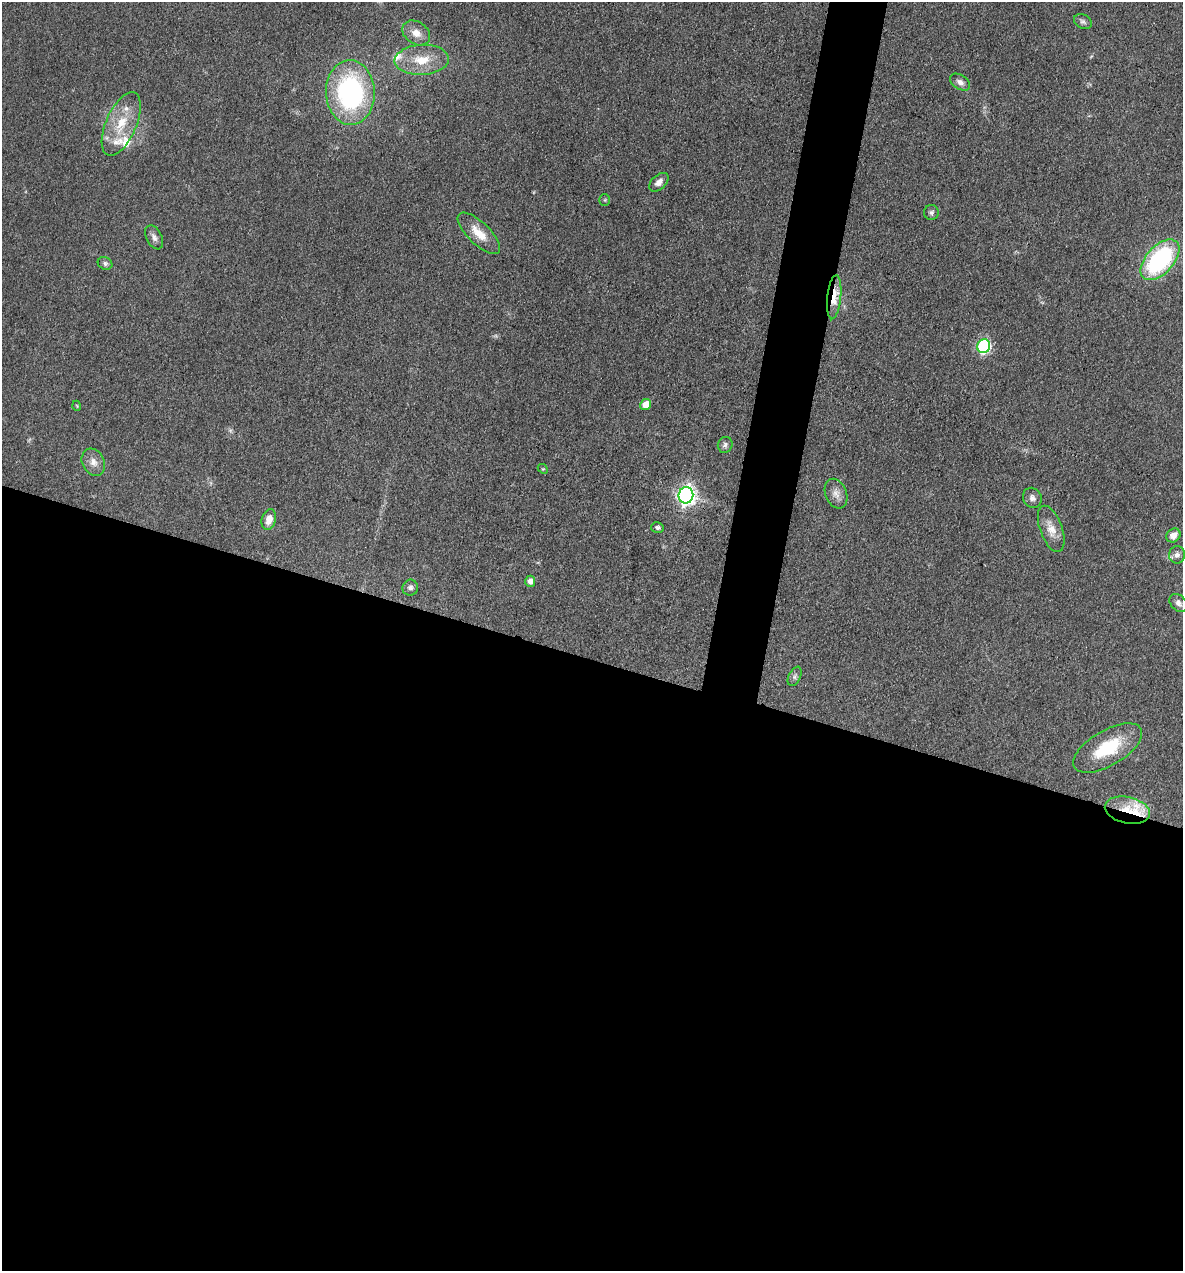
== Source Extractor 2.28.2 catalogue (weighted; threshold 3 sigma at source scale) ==
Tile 14 of 4 x 4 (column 2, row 4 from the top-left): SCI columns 1428-2608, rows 2-1270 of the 5096 x 5079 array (HDU 1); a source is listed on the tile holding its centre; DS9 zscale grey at full resolution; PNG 1185 x 1273 px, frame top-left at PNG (2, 2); each listed source drawn as its Kron ellipse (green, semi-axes under 4 px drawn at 4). Shown black and unused: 51% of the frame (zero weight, under 3 of 4 exposures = <1% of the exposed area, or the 3 px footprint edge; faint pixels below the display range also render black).
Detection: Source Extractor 2.28.2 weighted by HDU 2 'WHT'; one run over the whole footprint, this tile lists its part. Background 0.0807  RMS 0.0067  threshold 0.03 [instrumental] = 3 sigma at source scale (4.5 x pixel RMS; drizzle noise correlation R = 1.50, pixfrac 1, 0.05/0.05 arcsec/px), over >= 5 px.
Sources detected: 42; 1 too faint to see at this stretch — neither listed nor drawn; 7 inside a brighter listed object's ellipse — not listed separately; the other 34 listed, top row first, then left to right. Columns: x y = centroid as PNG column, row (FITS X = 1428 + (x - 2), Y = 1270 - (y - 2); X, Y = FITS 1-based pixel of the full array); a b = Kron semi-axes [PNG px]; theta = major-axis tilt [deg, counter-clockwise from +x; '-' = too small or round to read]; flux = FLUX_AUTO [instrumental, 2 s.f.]
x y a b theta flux
1083 22 9 6 -30 2
416 33 15 11 -35 7.1
422 60 27 15 3 18
960 82 11 7 -33 3.1
350 93 32 24 -87 110
121 124 34 15 66 21
659 182 11 7 43 4.1
605 200 5 5 - 0.95
931 213 7 7 - 1.8
479 233 27 11 -44 12
154 237 13 7 -63 3.4
1160 260 24 13 47 89
105 263 7 6 - 1.8
834 297 22 7 84 12
984 346 7 6 - 99
646 405 5 5 - 10
77 406 5 3 - 0.56
725 445 8 7 - 2.1
93 462 14 11 -61 5.8
543 469 6 4 -42 0.89
836 494 15 10 -67 5.1
686 495 8 7 - 300
1032 498 10 9 - 3.1
269 519 10 7 75 6.9
657 527 6 5 - 1.7
1051 529 24 11 -70 9.3
1173 535 7 6 - 4.8
1177 555 8 8 - 3.1
530 581 6 5 - 3.7
410 588 8 8 - 2.6
1178 603 10 7 -47 2.8
795 676 10 6 64 2.1
1108 748 38 17 30 35
1127 810 23 13 -12 16
Overlapping masked pixels (flux is a lower limit): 2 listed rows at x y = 834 297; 1127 810